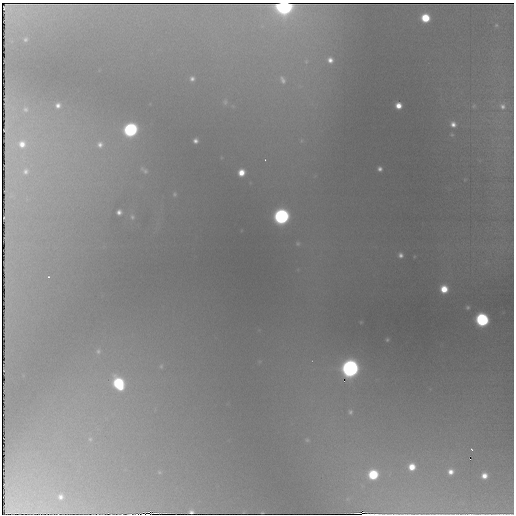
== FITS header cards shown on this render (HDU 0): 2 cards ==
NAXIS1  =                  512 / Axis length
NAXIS2  =                  512 / Axis length

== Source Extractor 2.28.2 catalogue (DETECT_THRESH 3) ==
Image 512 x 512 px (HDU 0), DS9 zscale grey, 1 PNG px = 1 image px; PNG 516 x 516 px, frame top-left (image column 1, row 512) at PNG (2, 3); no overlay
Background 842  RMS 20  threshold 58.8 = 3 sigma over >= 5 px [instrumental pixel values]
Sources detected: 64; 5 with non-positive FLUX_AUTO (blend fragments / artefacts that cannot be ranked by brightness) are not listed; the other 59 listed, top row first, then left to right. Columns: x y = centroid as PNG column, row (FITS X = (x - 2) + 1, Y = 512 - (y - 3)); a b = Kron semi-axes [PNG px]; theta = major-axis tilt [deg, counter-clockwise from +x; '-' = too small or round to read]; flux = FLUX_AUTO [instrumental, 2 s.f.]
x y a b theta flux
7 5 3 2 - 1400
28 5 16 2 1 6700
284 6 8 6 0 910000
10 9 10 5 79 4100
425 18 6 6 - 48000
496 25 6 5 - 2300
25 39 6 5 - 2700
330 60 12 11 - 19000
306 61 10 8 86 8900
192 79 4 4 - 3600
283 80 17 12 -66 23000
300 86 9 7 -12 8100
225 102 8 5 90 2900
58 105 5 4 - 5400
398 106 6 5 - 14000
474 106 6 4 88 1500
502 106 8 7 - 5700
26 109 7 6 - 3200
453 124 7 6 - 7800
130 130 8 7 - 310000
301 140 10 9 - 10000
195 141 4 4 - 4200
22 144 13 13 - 25000
100 144 10 9 - 9800
265 160 4 4 - 1700
380 169 4 4 - 4500
144 170 11 5 -37 3600
26 171 12 11 - 15000
241 172 6 6 - 18000
174 194 5 4 - 1700
119 212 5 5 - 5900
132 217 8 6 -85 3600
281 217 8 8 - 450000
298 244 7 7 - 3500
400 255 4 4 - 4600
48 277 2 2 - 1000
444 289 6 6 - 26000
468 307 3 3 - 1800
482 320 7 7 - 250000
387 340 5 3 - 1800
98 351 7 6 - 3400
161 366 6 6 - 2300
350 368 9 8 - 820000
118 383 10 8 -62 130000
350 412 8 7 - 4500
90 439 7 6 - 4100
307 440 5 5 - 1700
472 449 3 2 - 1400
412 467 8 8 - 23000
159 472 5 4 - 1600
451 472 8 7 - 11000
373 475 8 7 - 75000
484 476 6 6 - 12000
60 497 8 7 - 7000
191 512 5 4 - 2700
364 514 14 2 -1 19000
438 514 5 2 - 1200
471 514 7 2 0 1700
501 514 10 2 0 3000
At the frame edge (FLAGS 8, measured only in part): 5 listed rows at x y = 284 6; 364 514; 438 514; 471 514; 501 514
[5 non-positive-flux detections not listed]